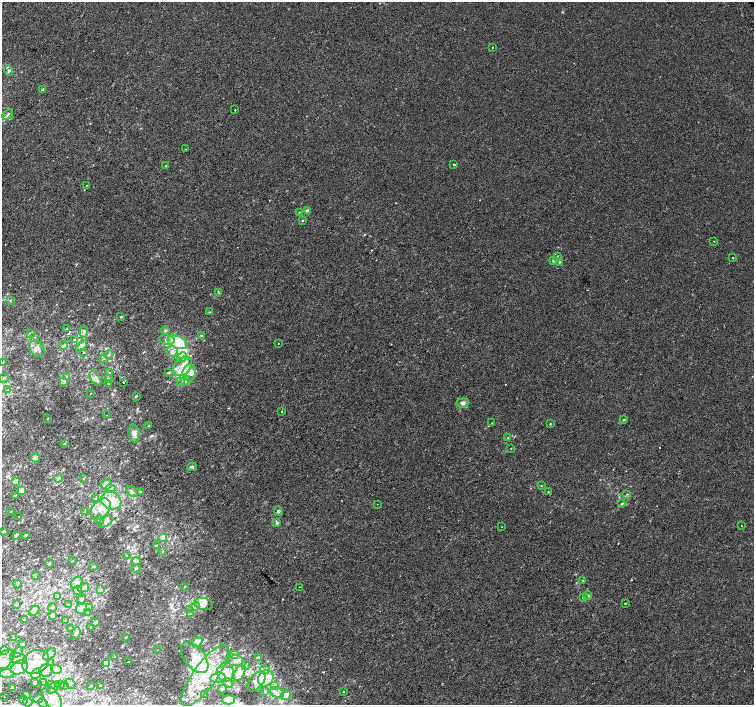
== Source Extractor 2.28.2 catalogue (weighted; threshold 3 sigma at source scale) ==
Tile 7 of 4 x 4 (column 3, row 2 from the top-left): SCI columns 3047-4550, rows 3053-4458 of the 6087 x 6041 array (HDU 1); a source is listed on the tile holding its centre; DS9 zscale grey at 2 x 2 block average (1 PNG px = mean of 2 x 2 image px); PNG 756 x 707 px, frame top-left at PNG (2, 2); each listed source drawn as its Kron ellipse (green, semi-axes under 4 px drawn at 4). Shown black and unused: <1% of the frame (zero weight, under 2 of 3 exposures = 2% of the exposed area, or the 3 px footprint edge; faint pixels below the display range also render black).
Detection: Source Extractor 2.28.2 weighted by HDU 2 'WHT'; one run over the whole footprint, this tile lists its part. Background 5.85e-04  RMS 0.0028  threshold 0.0126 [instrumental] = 3 sigma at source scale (4.5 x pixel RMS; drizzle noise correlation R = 1.50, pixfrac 1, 0.0396/0.0396 arcsec/px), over >= 5 px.
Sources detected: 266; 8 inside a brighter object's white glare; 1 cosmic-ray / hot-pixel residue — neither listed nor drawn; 59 inside a brighter listed object's ellipse — not listed separately; the other 198 listed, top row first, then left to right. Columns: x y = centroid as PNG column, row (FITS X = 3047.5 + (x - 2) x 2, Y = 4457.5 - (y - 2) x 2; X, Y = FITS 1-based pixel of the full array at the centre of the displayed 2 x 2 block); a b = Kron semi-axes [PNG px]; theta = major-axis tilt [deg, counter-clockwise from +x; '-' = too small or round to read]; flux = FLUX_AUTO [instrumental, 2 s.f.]
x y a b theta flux
492 48 2 2 - 0.4
9 71 5 3 - 0.9
43 89 3 2 - 1.4
235 110 2 2 - 0.58
8 114 6 3 40 1.4
186 149 2 2 - 0.25
454 164 2 2 - 0.77
166 166 2 2 - 0.59
87 185 3 2 - 0.22
307 211 4 3 - 1.3
299 212 3 2 - 0.34
303 220 2 2 - 0.5
714 241 2 2 - 0.32
557 256 3 2 - 0.24
733 258 2 2 - 0.31
553 260 3 3 - 0.95
559 262 3 3 - 0.71
219 293 3 2 - 0.34
10 300 3 2 - 0.41
209 312 2 2 - 0.34
121 317 2 2 - 0.57
67 329 3 2 - 0.4
165 331 4 3 - 0.8
84 332 6 3 83 1.1
30 333 3 2 - 0.56
201 336 3 3 - 0.66
35 337 2 2 - 0.3
74 340 3 3 - 0.59
167 340 8 5 -12 2
178 342 10 6 -22 20
278 343 2 2 - 0.63
63 346 4 3 - 1.5
82 346 6 4 50 2.4
37 349 9 6 -50 3.2
172 351 5 5 - 2.7
83 352 2 2 - 0.37
109 355 5 3 - 1.1
182 357 5 4 - 1.9
104 359 3 2 - 0.44
3 362 3 2 - 0.38
183 366 11 8 50 8.4
169 372 3 2 - 0.35
110 373 3 2 - 0.43
189 373 8 6 84 4.7
66 377 4 3 - 0.81
4 378 5 2 - 0.61
108 378 3 2 - 0.46
96 379 8 4 -56 2.9
184 380 6 4 -64 2.2
64 382 4 3 - 1.8
123 382 2 2 - 2.2
181 382 3 3 - 0.65
108 383 4 2 - 0.48
8 390 3 3 - 0.5
90 393 2 2 - 0.21
136 396 3 2 - 0.69
463 403 6 4 7 2.4
282 412 2 2 - 0.33
107 415 2 2 - 0.74
48 418 2 2 - 0.29
623 420 3 2 - 0.5
492 423 2 2 - 0.27
550 424 2 2 - 0.36
148 426 2 2 - 0.32
134 434 9 5 -79 3.4
508 438 3 2 - 0.48
64 443 3 2 - 0.36
511 448 2 2 - 0.24
35 458 4 4 - 3.4
192 467 5 3 - 0.97
58 478 4 3 - 0.99
83 478 3 2 - 0.51
15 481 4 4 - 2.8
106 484 5 5 - 5
541 486 2 2 - 0.4
110 489 5 4 - 1.8
21 490 4 3 - 3.6
132 491 7 4 -44 1.3
141 492 3 2 - 0.56
548 492 2 2 - 0.47
627 494 3 3 - 0.64
15 495 3 2 - 0.48
96 499 3 3 - 1
111 501 10 8 -30 11
377 504 2 2 - 0.17
622 504 4 3 - 0.65
101 509 12 8 48 8.2
11 511 2 2 - 0.31
278 511 4 4 - 1.1
85 512 3 2 - 0.39
19 517 2 2 - 1.4
99 520 5 3 - 0.94
106 522 8 4 32 2.9
277 523 4 3 - 1
741 526 2 2 - 2.1
501 527 2 2 - 0.66
3 531 3 2 - 0.44
16 535 3 2 - 1.2
26 535 3 2 - 0.86
163 538 4 3 - 1.6
156 545 3 2 - 0.39
163 551 3 2 - 0.32
127 555 2 2 - 0.39
73 561 3 2 - 0.34
136 561 4 3 - 1
49 563 4 2 - 0.61
93 567 3 2 - 0.44
136 568 4 3 - 1.1
35 576 3 2 - 0.37
583 581 3 3 - 0.44
77 583 6 5 - 2.9
17 584 4 3 - 0.86
185 586 2 2 - 0.3
299 587 2 2 - 0.36
84 588 6 4 30 2
77 590 4 4 - 1.1
101 590 3 2 - 0.49
58 596 4 2 - 0.71
588 596 4 3 - 1.1
583 597 3 2 - 0.64
81 600 5 3 - 1.2
625 603 2 2 - 0.36
17 604 3 2 - 0.78
204 604 9 6 -12 4.4
68 605 3 2 - 0.39
195 606 4 3 - 0.89
52 607 4 3 - 0.78
81 608 6 5 - 3.2
89 608 4 2 - 0.72
189 609 3 3 - 0.67
34 611 6 4 44 1.8
87 612 3 2 - 0.34
191 613 4 3 - 0.73
52 615 3 3 - 1.6
24 620 2 2 - 0.22
65 620 2 2 - 0.36
95 622 4 3 - 1
91 627 3 2 - 0.28
70 629 2 2 - 0.45
76 633 6 4 67 2
13 638 3 2 - 0.42
126 638 3 2 - 0.49
197 642 6 4 36 6.6
22 644 4 2 - 0.59
158 650 2 2 - 0.2
3 651 3 3 - 0.72
17 652 7 4 34 1.6
50 654 7 4 42 2.1
235 654 4 2 - 0.57
115 657 3 3 - 0.71
195 657 18 10 -51 8.3
259 657 3 3 - 0.83
19 659 8 5 -16 3.7
2 661 15 7 45 7.6
235 661 7 5 -2 2.3
35 662 14 11 32 12
129 662 3 2 - 0.79
50 663 3 2 - 0.63
106 663 3 3 - 9.6
245 665 4 3 - 0.73
19 667 9 6 26 5.5
56 669 5 4 - 1.4
265 670 5 4 - 1.8
46 671 7 6 - 2.9
226 672 9 8 - 5.5
6 673 8 4 -16 1.9
240 673 9 5 62 2.7
36 674 6 4 44 2.2
205 675 36 12 54 27
218 678 7 5 7 3.3
266 678 9 7 56 6
256 681 11 6 51 8.1
44 682 2 2 - 0.41
35 683 2 2 - 0.92
228 683 5 3 - 0.99
51 684 3 3 - 0.7
61 684 3 2 - 0.54
70 684 6 3 -50 0.73
65 685 3 3 - 0.7
275 685 3 2 - 0.67
90 686 2 2 - 0.26
100 686 3 2 - 0.37
53 687 7 3 45 1.4
12 688 2 2 - 0.45
222 689 4 3 - 0.78
265 691 3 3 - 0.5
344 692 3 2 - 0.31
277 693 7 5 -26 2.7
26 694 3 2 - 0.43
204 695 4 3 - 0.67
286 695 5 4 - 4.2
4 696 2 2 - 1.2
52 698 13 7 -59 5.7
38 699 5 3 - 1
23 700 4 3 - 3.3
229 700 6 4 3 11
28 702 4 4 - 2.7
43 703 5 4 - 1.6
Isophote crosses this tile's border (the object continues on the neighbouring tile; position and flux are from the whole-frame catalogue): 1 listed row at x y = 2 661
Diffuse or blended objects may show on this block-average render without a row.